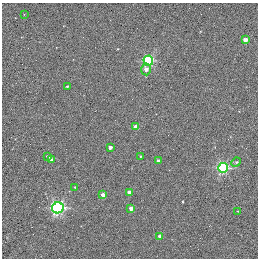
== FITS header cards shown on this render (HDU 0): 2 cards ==
NAXIS1  =                  256 / STANDARD FITS FORMAT
NAXIS2  =                  256 / STANDARD FITS FORMAT

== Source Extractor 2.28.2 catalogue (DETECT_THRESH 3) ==
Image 256 x 256 px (HDU 0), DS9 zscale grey, 1 PNG px = 1 image px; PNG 260 x 260 px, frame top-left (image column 1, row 256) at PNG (2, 3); each listed source drawn as its Kron ellipse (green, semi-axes under 4 px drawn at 4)
Background 0.44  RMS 4.9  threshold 14.6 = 3 sigma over >= 5 px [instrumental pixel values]
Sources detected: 20; all 20 listed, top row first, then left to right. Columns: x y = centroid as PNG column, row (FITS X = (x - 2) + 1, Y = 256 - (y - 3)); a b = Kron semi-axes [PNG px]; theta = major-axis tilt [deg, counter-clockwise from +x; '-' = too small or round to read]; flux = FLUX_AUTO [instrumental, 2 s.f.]
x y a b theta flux
24 14 3 3 - 180
245 40 4 3 - 2100
148 60 5 5 - 30000
146 69 6 4 -86 1700
67 87 3 2 - 440
135 127 4 3 - 2900
110 147 3 3 - 1300
140 156 3 2 - 340
48 157 4 3 - 1100
51 160 4 3 - 1300
158 161 3 3 - 890
236 162 5 4 - 460
223 168 5 5 - 38000
75 187 3 2 - 270
129 192 4 3 - 2500
103 195 4 3 - 2600
58 208 6 5 - 61000
131 208 4 3 - 2500
238 211 3 2 - 210
159 236 4 3 - 1200

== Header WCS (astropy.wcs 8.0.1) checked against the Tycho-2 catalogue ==
Header WCS as astropy/WCSLIB reads it (applying the file's SIP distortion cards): RA---TAN-SIP/DEC--TAN-SIP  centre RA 20:00:38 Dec +22:42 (300.16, +22.70 deg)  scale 1.22 arcsec/px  FOV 5.2' x 5.2'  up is +79 deg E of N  parity normal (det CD < 0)
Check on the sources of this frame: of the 20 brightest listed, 3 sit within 1.5 arcsec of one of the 5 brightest Tycho-2 stars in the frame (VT <= 11.35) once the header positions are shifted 0.47 arcsec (0.42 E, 0.21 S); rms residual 0.43 arcsec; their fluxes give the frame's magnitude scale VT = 19.66 - 2.5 log10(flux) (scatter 0.13 mag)
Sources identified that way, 3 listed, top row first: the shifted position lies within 1.5 arcsec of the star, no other Tycho-2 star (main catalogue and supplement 1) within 3.0 arcsec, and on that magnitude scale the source's flux lands within +1.5 / -3 mag of the star's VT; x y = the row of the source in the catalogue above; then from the Tycho-2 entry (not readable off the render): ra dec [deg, ICRS J2000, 3 dp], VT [Tycho-2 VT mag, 2 dp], TYC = Tycho-2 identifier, HIP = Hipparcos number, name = IAU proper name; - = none
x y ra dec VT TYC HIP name
135 127 300.159 +22.702 11.00 2141-1346-1 - -
75 187 300.142 +22.678 11.35 2141-1182-1 - -
103 195 300.137 +22.687 11.25 2141-1124-1 - -